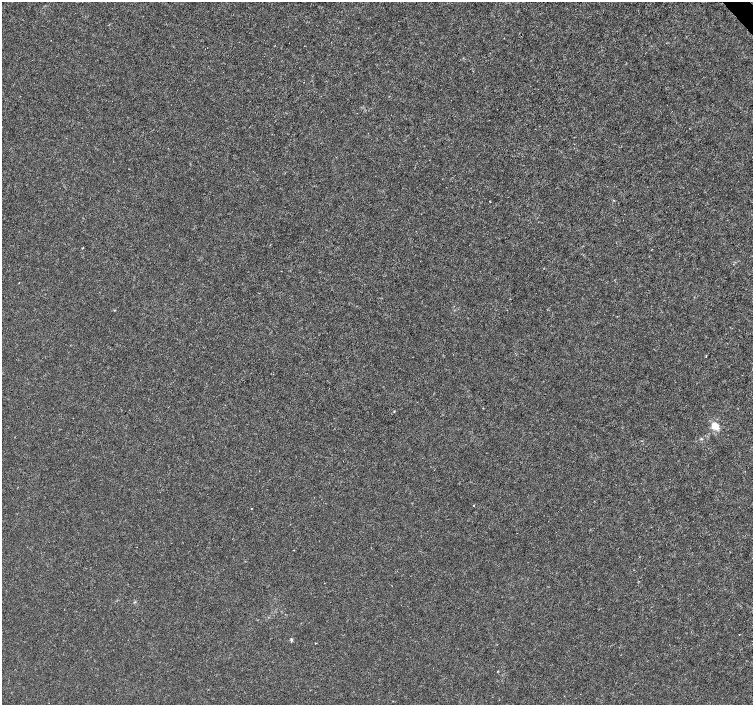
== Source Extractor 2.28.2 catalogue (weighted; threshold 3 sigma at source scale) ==
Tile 10 of 4 x 4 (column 2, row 3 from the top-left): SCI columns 1507-3007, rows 1615-3019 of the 6011 x 5972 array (HDU 1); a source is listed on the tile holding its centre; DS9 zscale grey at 2 x 2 block average (1 PNG px = mean of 2 x 2 image px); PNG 755 x 707 px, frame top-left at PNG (2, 2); no overlay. Shown black and unused: <1% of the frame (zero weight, under 3 of 4 exposures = <1% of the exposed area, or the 3 px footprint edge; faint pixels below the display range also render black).
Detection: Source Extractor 2.28.2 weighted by HDU 2 'WHT'; one run over the whole footprint, this tile lists its part. Background -2.26e-04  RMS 0.0012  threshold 0.00535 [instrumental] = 3 sigma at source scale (4.5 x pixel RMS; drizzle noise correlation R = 1.50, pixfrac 1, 0.0396/0.0396 arcsec/px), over >= 5 px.
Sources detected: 8; all 8 listed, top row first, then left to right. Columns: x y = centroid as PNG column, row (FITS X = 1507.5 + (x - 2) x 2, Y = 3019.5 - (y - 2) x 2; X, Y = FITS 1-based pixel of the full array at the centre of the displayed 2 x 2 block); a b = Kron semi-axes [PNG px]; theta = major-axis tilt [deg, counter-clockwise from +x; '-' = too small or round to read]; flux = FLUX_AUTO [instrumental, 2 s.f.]
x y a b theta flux
115 310 3 2 - 0.15
394 411 3 2 - 0.18
715 426 7 5 -39 4.4
474 505 2 2 - 0.16
251 509 2 2 - 0.15
291 639 6 3 -78 0.39
316 643 2 2 - 0.2
498 671 3 2 - 0.13